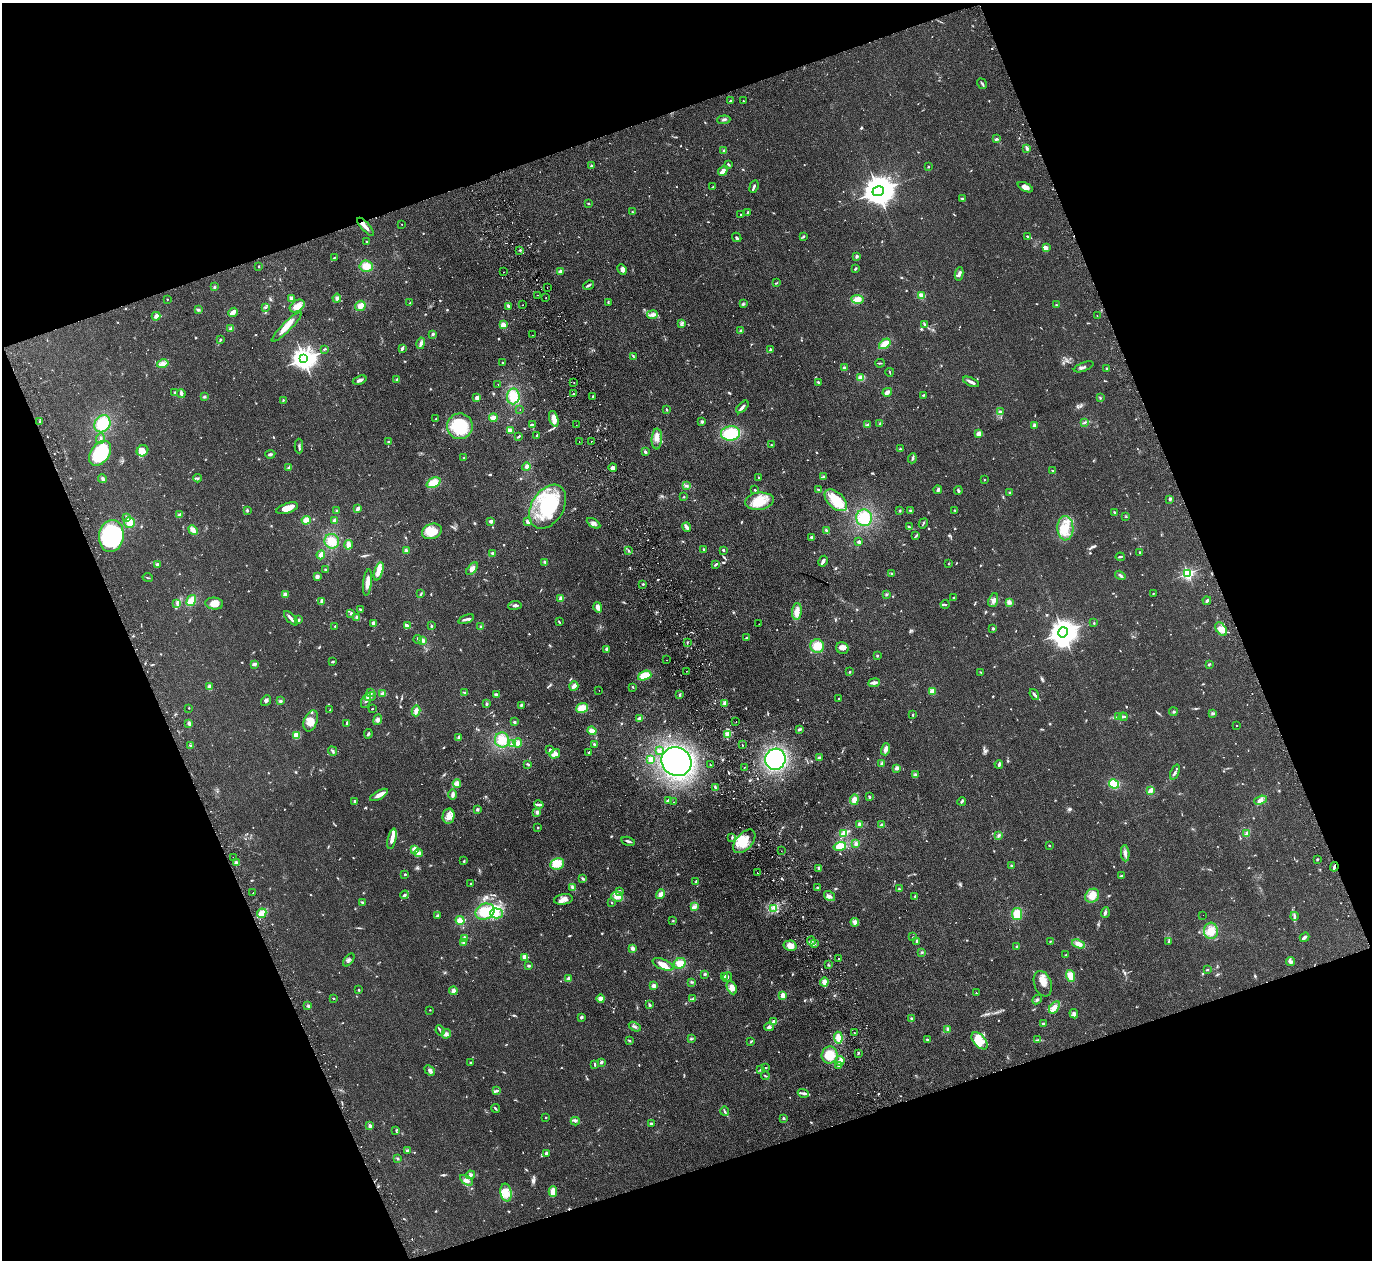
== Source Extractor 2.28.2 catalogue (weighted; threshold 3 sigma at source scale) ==
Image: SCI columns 55-5534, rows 304-5335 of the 5589 x 5512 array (HDU 1 of 3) = the unmasked area's bounding box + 8 px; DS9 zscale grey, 4 x 4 block average (1 PNG px = mean of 4 x 4 image px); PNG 1374 x 1262 px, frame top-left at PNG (2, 3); each listed source drawn as its Kron ellipse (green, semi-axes under 4 px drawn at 4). Shown black and unused: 40% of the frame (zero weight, under 2 of 3 exposures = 3% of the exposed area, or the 3 px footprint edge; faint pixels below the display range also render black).
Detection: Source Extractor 2.28.2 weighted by HDU 2 'WHT'. Background 0.108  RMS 0.01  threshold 0.0448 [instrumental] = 3 sigma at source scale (4.5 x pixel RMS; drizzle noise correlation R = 1.50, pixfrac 1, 0.05/0.05 arcsec/px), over >= 5 px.
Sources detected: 1097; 3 too faint to see at this stretch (4 x 4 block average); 9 inside a brighter object's white glare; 26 cosmic-ray / hot-pixel residue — neither listed nor drawn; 23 coinciding with a brighter row at this scale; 65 inside a brighter listed object's ellipse — not listed separately; of the other 971, all 500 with FLUX_AUTO >= 4.3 (the completeness limit of this list) listed and drawn (471 fainter detections not listed), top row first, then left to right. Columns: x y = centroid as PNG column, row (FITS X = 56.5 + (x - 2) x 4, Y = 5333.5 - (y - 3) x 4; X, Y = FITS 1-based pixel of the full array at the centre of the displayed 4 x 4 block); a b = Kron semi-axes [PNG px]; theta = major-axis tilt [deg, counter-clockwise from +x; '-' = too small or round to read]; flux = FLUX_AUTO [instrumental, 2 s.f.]
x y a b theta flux
982 84 5 2 - 8.6
730 101 3 2 - 7.1
743 101 2 2 - 6.8
724 120 6 3 6 12
996 139 4 2 - 5.8
1027 149 4 2 - 6.9
724 150 3 3 - 8.1
728 164 3 2 - 6.7
591 166 3 2 - 4.8
928 167 2 2 - 5.4
723 171 5 3 - 32
713 186 3 2 - 4.3
754 187 6 2 67 21
1025 187 8 4 -25 36
878 191 6 4 16 14000
962 198 3 2 - 5.1
589 204 3 2 - 5.3
632 212 3 2 - 5.2
747 212 3 2 - 4.6
741 215 2 2 - 9
402 224 2 2 - 4.9
365 227 11 3 -47 25
1028 236 4 2 - 7.8
737 237 5 2 - 7.2
803 237 3 2 - 4.8
367 242 2 2 - 31
1046 248 3 2 - 25
520 250 2 2 - 5.9
857 256 4 3 - 10
334 258 3 2 - 4.5
259 266 2 2 - 17
366 266 7 5 -4 70
855 268 3 2 - 11
622 270 5 4 - 21
560 271 4 3 - 10
503 272 2 2 - 6.3
959 274 6 2 82 15
776 283 3 2 - 4.8
589 285 5 2 - 9.5
214 287 3 2 - 6.6
547 287 2 2 - 15
537 295 2 2 - 6
922 296 2 2 - 190
291 298 3 3 - 21
337 298 4 4 - 18
546 298 2 2 - 8.2
167 299 2 2 - 7.9
857 299 6 4 -8 44
608 302 3 2 - 4.7
410 303 2 2 - 4.6
743 304 3 3 - 9.7
523 305 2 2 - 5.7
1056 305 2 2 - 4.9
297 306 8 5 33 45
360 306 6 4 45 46
508 306 3 2 - 19
266 308 3 2 - 6.2
198 310 3 2 - 11
233 312 5 2 - 62
652 315 5 3 - 21
1097 315 2 2 - 7.5
156 316 4 3 - 19
682 323 3 2 - 6.2
925 324 3 2 - 4.7
503 325 2 2 - 210
287 327 20 4 44 67
231 329 4 3 - 21
741 331 3 3 - 8.6
433 334 3 2 - 7.4
532 335 2 2 - 4.9
220 340 4 2 - 7
421 343 6 3 77 16
885 344 6 4 37 62
402 348 4 2 - 12
324 349 3 2 - 5.3
770 349 4 2 - 7.3
633 356 3 2 - 5.1
304 359 4 3 - 5300
502 362 2 2 - 4.6
880 363 5 2 - 5.4
163 364 6 4 13 27
1084 367 10 2 21 12
844 368 3 3 - 16
1107 369 2 2 - 11
890 372 4 2 - 4.7
861 378 4 4 - 30
396 379 3 2 - 5.3
360 380 7 3 20 20
574 382 2 2 - 4.9
818 382 3 2 - 6.1
971 382 8 2 -24 23
498 384 2 2 - 4.9
887 392 5 2 - 31
175 393 3 2 - 7.4
181 394 4 2 - 25
573 394 3 2 - 4.7
923 395 3 2 - 8.2
513 396 8 6 84 87
593 396 2 2 - 16
204 397 3 3 - 7.8
477 398 4 3 - 20
1100 398 3 2 - 5.4
283 400 3 2 - 4.9
742 407 8 3 46 18
666 409 2 2 - 5.2
520 410 2 2 - 4.5
1001 411 3 2 - 8.7
493 418 4 3 - 29
436 419 2 2 - 6.5
554 419 8 4 -72 38
39 421 2 2 - 4.6
702 422 3 3 - 9.6
1085 422 4 2 - 8.8
102 424 9 7 57 160
880 424 3 2 - 5.6
532 425 4 3 - 6.9
576 425 2 2 - 7.5
867 425 4 2 - 15
1034 425 2 2 - 79
460 426 13 13 - 230
510 430 4 3 - 28
730 433 9 7 5 210
979 434 4 3 - 26
537 435 2 2 - 5.1
518 436 4 2 - 9.2
100 439 5 2 - 8.8
657 439 10 5 87 35
591 441 2 2 - 7.4
389 442 3 2 - 7.2
579 442 2 2 - 4.5
771 445 3 2 - 4.3
299 446 7 2 -88 11
900 449 4 2 - 5.6
142 451 6 5 - 44
645 452 3 2 - 11
100 453 14 9 56 360
270 454 5 2 - 10
464 458 2 2 - 4.9
912 458 5 2 - 8.7
526 467 4 4 - 14
289 468 4 3 - 10
613 468 4 3 - 23
1053 471 3 2 - 6.9
823 476 2 2 - 4.3
198 478 4 2 - 8
759 478 4 2 - 4.9
102 479 4 3 - 9.6
984 480 2 2 - 4.5
433 483 7 5 24 75
686 486 3 2 - 5.9
755 490 2 2 - 16
819 490 3 2 - 7.8
938 490 4 3 - 14
958 490 4 2 - 8.5
1010 492 3 2 - 5
684 497 2 2 - 4.7
1170 499 3 2 - 7.5
836 500 14 8 -44 110
759 501 14 8 7 110
548 507 24 16 58 410
287 508 11 5 17 63
358 509 4 2 - 22
247 510 3 2 - 6.2
910 510 3 2 - 4.4
955 510 2 2 - 4.6
337 511 3 3 - 9.3
900 511 2 2 - 7.1
1115 512 4 2 - 6.4
179 515 4 2 - 18
127 517 3 2 - 7.7
1126 517 3 2 - 4.5
864 518 8 8 - 120
306 520 4 4 - 40
335 520 3 2 - 20
491 521 2 2 - 32
528 522 4 3 - 14
130 523 5 5 - 44
594 523 7 3 -31 18
923 523 5 2 - 5.9
686 527 5 2 - 29
909 527 4 2 - 7.2
1065 528 12 8 -89 96
193 530 5 3 - 30
432 531 10 7 20 95
827 531 4 2 - 13
111 536 16 12 82 770
916 536 3 2 - 6.7
812 537 3 2 - 15
332 541 7 7 - 72
859 542 3 2 - 15
348 545 5 3 - 27
703 549 2 2 - 5.3
628 550 3 2 - 4.4
723 550 2 2 - 14
406 551 2 2 - 110
1140 552 3 2 - 6.6
493 553 3 2 - 12
321 555 4 3 - 31
1120 557 4 2 - 7.9
823 561 5 2 - 21
545 562 4 3 - 8.8
157 564 3 3 - 9.8
948 564 2 2 - 4.6
715 565 3 2 - 8.2
472 569 7 4 49 28
325 570 2 2 - 7.1
379 571 9 3 73 40
1188 573 2 2 - 970
892 574 3 2 - 5.1
1120 575 5 2 - 14
317 576 3 3 - 19
148 578 5 2 - 4.8
367 582 13 4 83 38
643 584 2 2 - 6.3
1153 593 2 2 - 4.8
285 594 3 3 - 13
421 594 3 2 - 5.4
886 594 3 3 - 6.9
954 597 2 2 - 4.7
561 599 2 2 - 120
993 600 7 4 70 21
191 601 6 4 57 61
322 601 4 2 - 22
1207 601 4 2 - 12
1009 602 4 3 - 18
177 603 3 2 - 5.9
214 604 9 6 -5 52
945 604 4 2 - 5.6
515 605 7 3 7 13
598 607 5 3 - 29
360 609 3 2 - 6.2
797 611 8 4 85 52
351 613 3 2 - 7.8
357 617 3 3 - 10
291 618 9 2 -47 27
466 619 8 2 21 15
299 620 3 2 - 8.1
559 622 3 2 - 7.8
373 623 3 3 - 15
1094 623 3 2 - 5.3
759 624 2 2 - 5.7
335 626 2 2 - 11
407 626 4 2 - 24
431 626 3 2 - 7.9
481 627 3 3 - 7.8
993 629 2 2 - 34
1221 629 7 5 -52 50
1063 632 5 4 - 7400
747 637 4 2 - 7.8
418 639 4 2 - 6.8
422 640 3 3 - 20
687 643 2 2 - 5.7
817 646 7 6 - 80
842 648 6 5 - 32
606 649 4 2 - 12
877 656 2 2 - 5.7
667 660 2 2 - 5.3
332 662 2 2 - 12
254 664 4 2 - 15
1209 664 3 2 - 6.7
686 671 2 2 - 5.4
849 672 2 2 - 7.3
981 672 3 2 - 4.3
645 676 7 4 20 86
874 683 6 2 8 28
574 686 5 2 - 31
209 687 4 3 - 18
633 687 3 2 - 5.5
599 690 2 2 - 4.5
932 691 4 4 - 25
371 692 2 2 - 7.3
383 693 3 3 - 19
465 693 4 2 - 13
496 694 3 2 - 16
680 695 3 2 - 7.8
1034 695 6 2 -55 14
371 696 6 3 18 15
839 699 2 2 - 5.1
366 700 8 3 65 22
266 701 6 3 52 12
280 701 3 3 - 11
725 703 3 3 - 24
486 704 3 2 - 5.5
521 705 4 3 - 7.7
189 708 2 2 - 9.5
582 708 6 5 - 57
372 709 2 2 - 5.1
330 710 4 2 - 5
416 711 5 3 - 28
1173 712 4 2 - 6.9
1213 713 3 2 - 9.6
913 715 2 2 - 6.3
1119 717 4 3 - 11
1123 717 4 2 - 11
640 719 3 3 - 22
378 720 5 4 - 17
311 721 11 6 70 65
514 722 3 2 - 7
736 722 2 2 - 8.9
189 723 4 3 - 17
347 723 3 2 - 16
1237 726 2 2 - 10
800 729 4 3 - 9.4
592 731 4 3 - 34
368 734 5 2 - 7.5
727 734 4 4 - 30
296 735 4 4 - 37
459 737 3 2 - 18
502 740 7 7 - 66
518 743 4 4 - 27
513 744 4 3 - 28
594 744 3 3 - 10
742 744 2 2 - 5.8
191 746 3 2 - 6.9
886 749 6 4 73 22
550 750 3 2 - 13
332 751 5 2 - 9.2
659 751 4 3 - 11
589 752 4 2 - 7.1
555 754 5 4 - 34
819 758 4 3 - 11
775 759 10 10 - 540
651 760 4 4 - 24
676 762 15 14 - 1500
882 763 3 3 - 13
528 764 3 2 - 7.3
999 764 4 2 - 14
710 765 2 2 - 4.3
744 767 2 2 - 14
897 768 4 3 - 21
1175 772 8 2 67 14
915 775 3 3 - 8.7
457 783 4 3 - 33
1114 784 5 4 - 140
715 787 3 2 - 7.6
1150 791 3 3 - 13
379 795 10 3 30 38
452 795 5 3 - 20
869 797 3 2 - 7.1
669 800 4 2 - 21
854 800 5 4 - 35
1261 800 6 4 21 21
962 801 4 2 - 9.7
355 802 3 2 - 20
673 802 2 2 - 14
539 804 5 3 - 11
477 810 3 3 - 8.3
537 812 4 3 - 14
449 816 7 6 - 33
860 824 4 3 - 11
881 825 4 3 - 15
538 828 2 2 - 5.6
844 833 3 3 - 42
1247 833 4 3 - 17
999 835 4 3 - 11
732 837 4 2 - 7.6
392 839 10 3 77 47
628 841 7 2 -16 14
744 841 14 8 48 110
856 844 4 3 - 16
840 846 6 4 15 62
1049 846 2 2 - 7.4
415 849 3 3 - 35
781 851 2 2 - 6.7
419 853 5 3 - 19
1125 853 8 3 -85 24
233 858 2 2 - 7.1
1317 859 2 2 - 5.9
464 861 2 2 - 7
236 863 3 3 - 17
557 864 7 5 21 52
1011 866 3 2 - 4.9
1334 867 5 2 - 14
819 868 4 3 - 12
757 873 2 2 - 6.6
405 874 3 2 - 6.2
1121 876 3 3 - 9.2
583 879 3 3 - 9.2
696 881 3 2 - 4.7
471 884 2 2 - 5.1
573 887 4 3 - 12
817 887 2 2 - 6.4
899 889 3 3 - 5.5
619 891 3 2 - 9.9
253 893 2 2 - 5.5
660 894 5 3 - 29
405 895 4 2 - 9.8
617 896 6 5 - 50
830 896 6 3 -35 19
915 896 2 2 - 5
1092 896 7 6 - 55
563 899 9 5 8 36
362 902 3 2 - 8.5
611 903 2 2 - 4.6
694 907 4 3 - 20
773 908 2 2 - 4.7
485 912 10 7 24 130
262 913 5 4 - 52
496 913 6 5 - 41
1105 913 5 2 - 11
1017 914 6 5 - 90
437 915 3 2 - 7.9
1203 915 2 2 - 5.9
1294 916 4 2 - 7.8
460 920 4 4 - 33
673 921 2 2 - 4.7
855 922 4 3 - 22
1211 931 8 7 - 70
912 937 2 2 - 4.7
1304 937 5 3 - 12
464 938 2 2 - 84
811 941 4 2 - 10
917 941 2 2 - 26
1050 941 4 2 - 4.4
1169 941 4 2 - 6.7
464 942 3 3 - 16
814 943 3 2 - 8.5
1078 944 7 4 -20 35
790 946 6 5 - 45
1017 947 3 2 - 7.2
633 948 3 3 - 18
922 952 3 2 - 4.9
1066 955 3 2 - 5.4
525 957 3 3 - 35
839 958 2 2 - 28
349 960 7 3 54 12
1290 962 5 3 - 17
680 963 6 5 - 54
663 964 11 5 -24 63
828 965 3 2 - 5.1
528 966 3 2 - 9.1
1207 970 3 2 - 6.2
705 974 3 2 - 7.4
724 976 3 2 - 6
1071 976 6 4 -72 56
727 977 5 2 - 8.3
569 979 4 3 - 21
692 982 4 2 - 7.2
824 982 4 4 - 26
1043 984 13 8 -71 44
654 986 4 3 - 21
732 988 7 4 -63 36
359 990 3 2 - 4.9
453 991 4 3 - 22
976 993 2 2 - 6.5
783 995 2 2 - 190
334 998 2 2 - 5.5
601 999 4 3 - 29
692 999 3 2 - 5.6
1037 999 5 2 - 8.1
649 1005 3 2 - 11
308 1006 3 2 - 5.8
1054 1007 7 3 54 23
430 1010 2 2 - 6.5
1074 1014 5 4 - 20
581 1017 3 2 - 14
911 1019 3 2 - 9.8
774 1022 2 2 - 120
1043 1024 3 2 - 17
635 1027 6 2 -29 12
769 1027 5 3 - 16
948 1029 3 2 - 14
440 1030 5 2 - 7.3
854 1032 2 2 - 6
446 1034 5 4 - 15
838 1038 6 3 -87 36
691 1039 3 2 - 4.5
927 1040 3 2 - 8.5
1038 1040 3 2 - 5
629 1041 3 2 - 8.2
751 1041 4 2 - 6
980 1041 10 6 -49 78
858 1053 3 2 - 7.2
830 1055 8 8 - 96
840 1061 5 3 - 20
601 1062 3 2 - 13
470 1063 3 2 - 5.3
595 1065 4 2 - 9.5
839 1065 3 2 - 8.4
765 1068 3 2 - 6.4
761 1069 4 2 - 8.2
430 1070 6 4 -39 14
765 1076 4 2 - 6.3
497 1091 3 2 - 7
803 1093 5 3 - 15
495 1108 4 2 - 8.4
724 1111 4 2 - 6.3
546 1118 2 2 - 7.7
783 1118 2 2 - 32
575 1121 4 2 - 8.5
651 1124 3 2 - 11
370 1126 2 2 - 76
396 1130 3 2 - 5.4
407 1150 4 2 - 5.1
547 1153 4 3 - 13
397 1158 3 2 - 6.3
470 1175 4 3 - 13
466 1180 7 4 -32 32
553 1192 5 3 - 50
506 1193 9 5 -79 67
Overlapping masked pixels (flux is a lower limit): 1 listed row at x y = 1334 867
Diffuse or blended objects may show on this block-average render without a row.